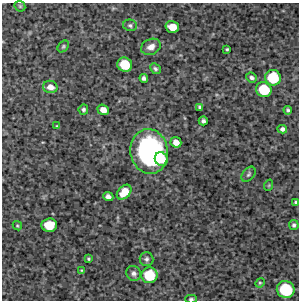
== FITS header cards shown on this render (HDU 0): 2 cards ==
NAXIS1  =                  297 /Length X axis
NAXIS2  =                  298 /Length Y axis

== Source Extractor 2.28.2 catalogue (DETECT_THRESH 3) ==
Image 297 x 298 px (HDU 0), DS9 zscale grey, 1 PNG px = 1 image px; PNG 301 x 302 px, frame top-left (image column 1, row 298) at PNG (2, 3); each listed source drawn as its Kron ellipse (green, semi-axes under 4 px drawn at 4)
Background 4970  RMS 210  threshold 627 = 3 sigma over >= 5 px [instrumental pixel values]
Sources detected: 39; all 39 listed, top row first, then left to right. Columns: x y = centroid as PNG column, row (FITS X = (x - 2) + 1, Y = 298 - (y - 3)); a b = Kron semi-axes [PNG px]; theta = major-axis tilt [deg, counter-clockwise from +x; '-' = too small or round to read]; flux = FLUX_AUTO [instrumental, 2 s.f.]
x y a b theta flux
20 6 6 5 - 1.7e+04
130 25 7 5 -14 3.1e+04
172 27 7 6 - 2.1e+05
63 46 6 4 50 2.2e+04
151 47 10 7 25 8.9e+04
227 49 3 3 - 1.7e+04
125 65 7 7 - 4.1e+05
155 69 6 4 -44 2.9e+04
144 78 4 4 - 3.8e+04
251 78 6 4 -20 3.4e+04
273 78 8 7 - 5.5e+05
50 87 7 6 - 9.7e+04
264 90 8 7 - 5.2e+05
200 107 4 4 - 3.0e+04
83 110 5 5 - 3.0e+04
103 110 6 5 - 1.1e+05
288 110 4 4 - 2.7e+04
203 121 4 4 - 4.0e+04
57 126 4 3 - 1.3e+04
282 129 5 4 - 4.0e+04
176 142 5 5 - 1.1e+05
149 151 22 18 -82 2.5e+06
161 159 7 6 - 2.4e+05
248 174 8 5 52 2.8e+04
269 185 6 3 72 1.3e+04
124 192 8 6 47 2.3e+05
108 197 5 4 - 6.1e+04
296 202 4 4 - 2.6e+04
49 225 8 6 3 3.5e+05
294 225 5 5 - 3.0e+04
17 226 5 4 - 1.7e+04
88 259 3 3 - 1.8e+04
146 259 7 7 - 3.9e+04
82 270 4 3 - 1.5e+04
134 273 8 7 - 5.3e+04
149 275 8 8 - 4.9e+05
260 283 5 4 - 1.7e+04
286 290 9 8 - 7.6e+05
191 299 5 3 - 2.8e+04
At the frame edge (FLAGS 8, measured only in part): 2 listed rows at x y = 296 202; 191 299